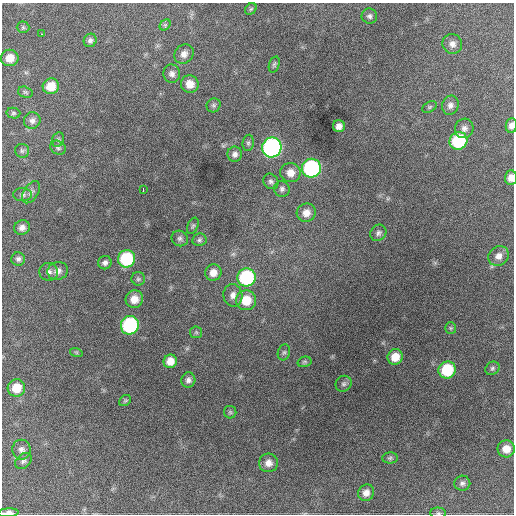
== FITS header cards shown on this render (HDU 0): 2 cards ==
NAXIS1  =                  512 / Axis length
NAXIS2  =                  512 / Axis length

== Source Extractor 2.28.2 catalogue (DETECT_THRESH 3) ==
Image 512 x 512 px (HDU 0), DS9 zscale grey, 1 PNG px = 1 image px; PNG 516 x 516 px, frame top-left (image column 1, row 512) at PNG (2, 3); each listed source drawn as its Kron ellipse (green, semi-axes under 4 px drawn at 4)
Background 1410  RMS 33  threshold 99.6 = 3 sigma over >= 5 px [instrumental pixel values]
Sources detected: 79; all 79 listed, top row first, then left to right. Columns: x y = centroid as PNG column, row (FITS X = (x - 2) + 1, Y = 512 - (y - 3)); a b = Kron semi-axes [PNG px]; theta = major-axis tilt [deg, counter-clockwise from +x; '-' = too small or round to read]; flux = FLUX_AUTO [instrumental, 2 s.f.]
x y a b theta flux
251 9 6 5 - 3800
369 16 8 7 - 7000
165 25 6 5 - 3500
23 27 6 6 - 4500
42 34 3 2 - 2900
90 40 7 6 - 6800
452 44 10 9 - 13000
184 54 10 9 - 14000
10 58 9 8 - 27000
274 64 8 5 73 4400
172 74 9 8 - 10000
190 84 9 8 - 24000
51 86 8 8 - 37000
25 92 7 5 -17 4200
214 105 7 6 - 4900
450 105 9 8 - 10000
430 107 8 5 27 3500
13 113 7 5 -13 4000
32 121 8 8 - 9600
511 125 7 5 83 10000
339 126 6 6 - 12000
464 128 10 9 - 11000
58 140 7 5 69 4700
458 141 9 8 - 150000
248 143 8 5 81 5100
272 147 10 9 - 550000
58 148 8 6 -29 5400
22 151 7 7 - 4700
235 154 7 7 - 9500
311 168 9 9 - 310000
290 173 10 9 - 23000
511 178 7 6 - 16000
271 181 8 7 - 6900
282 189 8 7 - 7100
143 190 4 2 - 6900
31 192 12 7 58 8600
22 194 9 6 -2 6800
306 213 10 9 - 20000
193 226 8 5 68 4500
22 228 8 7 - 11000
378 233 9 7 50 7400
180 238 8 7 - 6400
199 240 7 6 - 5100
499 256 11 9 42 16000
18 259 7 7 - 6700
126 259 9 8 - 150000
105 263 7 6 - 8000
58 271 10 9 - 13000
49 272 9 9 - 9700
213 273 8 8 - 18000
246 277 9 9 - 200000
138 279 7 6 - 4800
233 295 11 9 -80 14000
134 299 9 8 - 25000
246 300 10 10 - 47000
130 325 9 9 - 260000
451 328 6 5 - 3500
196 332 6 6 - 3700
76 352 6 4 -18 2900
284 352 8 6 72 5200
395 357 8 7 - 31000
170 361 7 6 - 24000
304 362 7 5 15 3700
492 368 7 6 - 4900
447 370 9 8 - 95000
188 380 7 7 - 8400
344 384 8 7 - 6100
16 388 9 8 - 38000
125 401 6 5 - 3400
230 412 6 6 - 4500
506 449 8 8 - 25000
21 450 10 9 - 9900
390 458 8 5 1 5000
23 461 9 7 42 7000
268 463 9 9 - 17000
462 483 8 7 - 7200
366 493 8 7 - 15000
8 513 10 4 3 14000
438 513 8 5 -1 4300
At the frame edge (FLAGS 8, measured only in part): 4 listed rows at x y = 511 125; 511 178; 8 513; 438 513